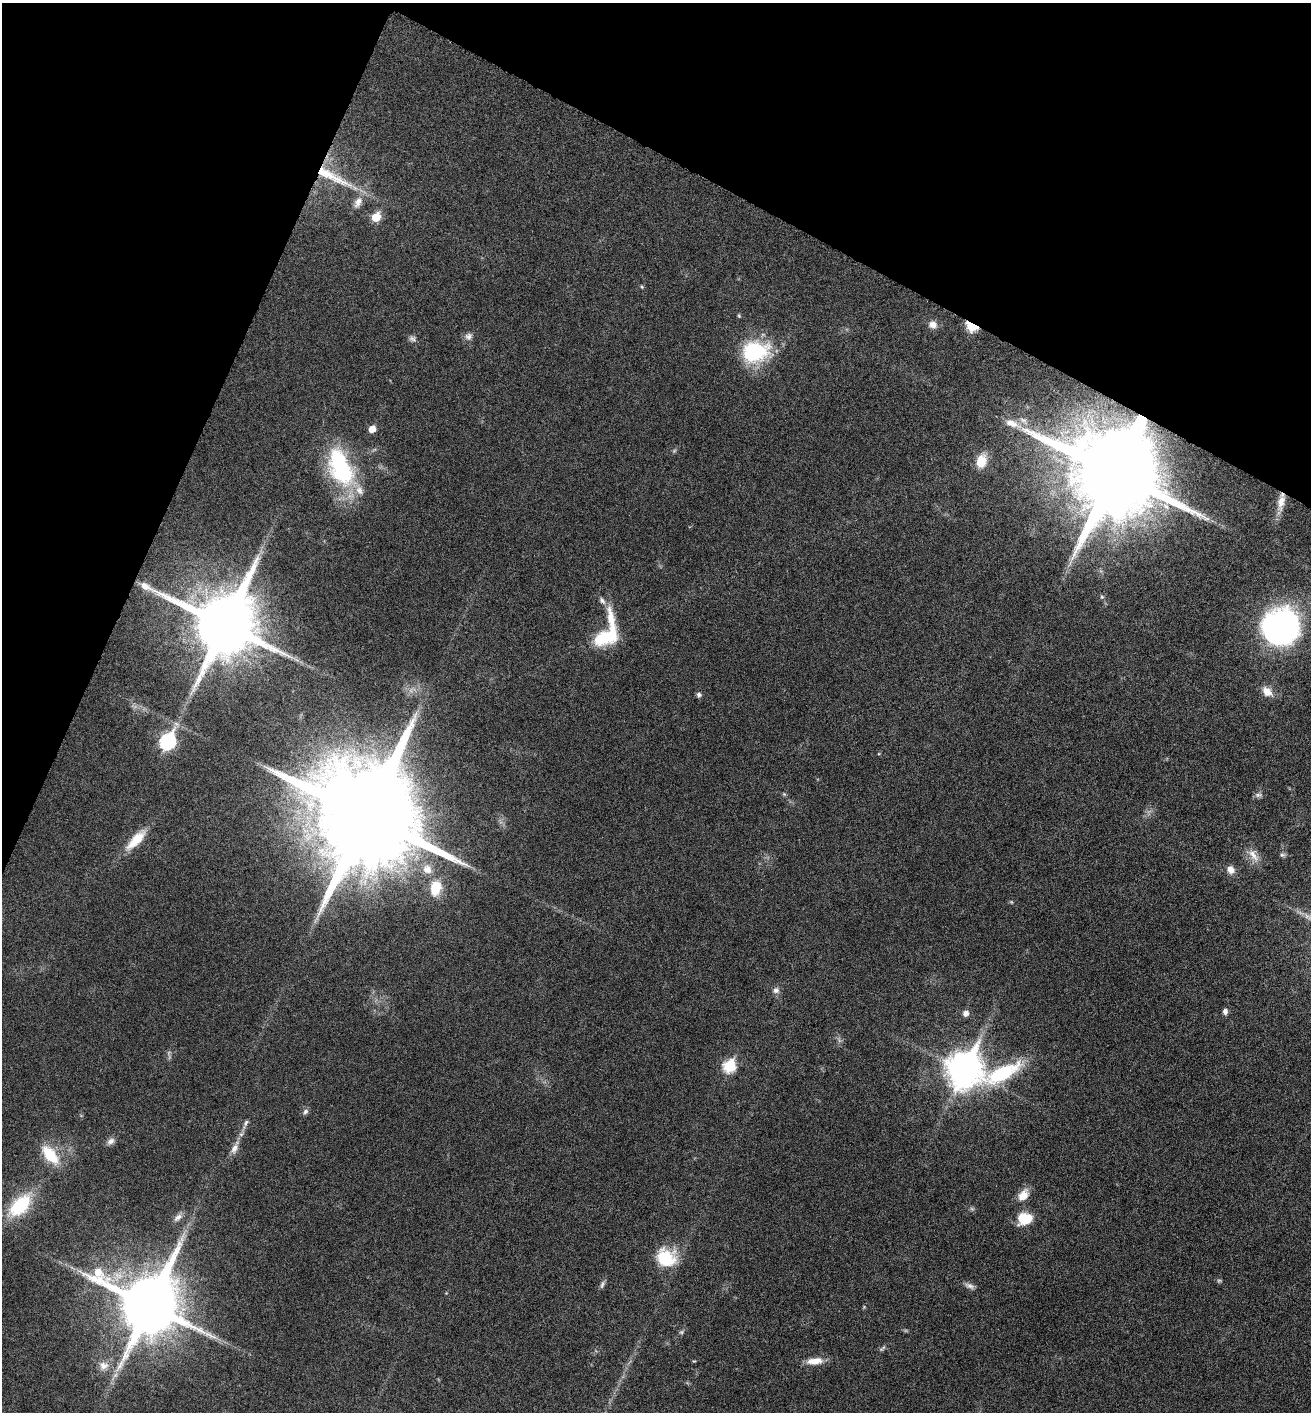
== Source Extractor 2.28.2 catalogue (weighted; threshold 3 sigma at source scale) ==
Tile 2 of 4 x 4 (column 2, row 1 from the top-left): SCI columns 1458-2766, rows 4242-5651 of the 5668 x 5660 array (HDU 1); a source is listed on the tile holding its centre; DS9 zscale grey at full resolution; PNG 1313 x 1414 px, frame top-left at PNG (2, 3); no overlay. Shown black and unused: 22% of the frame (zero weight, under 5 of 9 exposures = <1% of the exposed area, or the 3 px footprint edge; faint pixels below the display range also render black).
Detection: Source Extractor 2.28.2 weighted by HDU 2 'WHT'; one run over the whole footprint, this tile lists its part. Background 0.027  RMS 0.0026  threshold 0.0105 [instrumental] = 3 sigma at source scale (4.09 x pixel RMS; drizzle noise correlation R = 1.36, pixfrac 0.8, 0.05/0.05 arcsec/px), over >= 5 px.
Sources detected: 65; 6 too faint to see at this stretch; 1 inside a brighter object's white glare — not listed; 3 inside a brighter listed object's ellipse — not listed separately; the other 55 listed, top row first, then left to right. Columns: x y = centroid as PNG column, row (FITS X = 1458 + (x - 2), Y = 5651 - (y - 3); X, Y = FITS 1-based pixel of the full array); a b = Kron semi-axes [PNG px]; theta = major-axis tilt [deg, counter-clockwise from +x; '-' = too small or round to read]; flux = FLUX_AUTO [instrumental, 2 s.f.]
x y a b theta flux
332 176 62 12 -27 11
358 202 17 10 63 2.4
376 217 6 5 - 7.6
642 287 5 4 - 0.29
739 316 5 4 - 0.28
933 325 11 10 - 1.8
972 326 6 5 - 20
468 336 11 9 31 1.1
412 339 10 7 -25 0.82
755 352 33 24 11 18
1012 423 21 9 -22 2.9
372 429 6 5 - 2.9
981 461 14 10 73 4.3
341 470 52 27 -60 25
1114 472 23 23 - 5900
1281 502 28 9 77 3.6
1102 597 6 4 -44 0.35
225 624 19 18 - 2500
1280 629 37 34 27 66
607 633 44 22 69 15
1267 692 14 9 -42 2.6
699 695 5 5 - 0.75
168 741 9 7 58 45
784 794 6 4 -45 0.32
1258 795 11 6 -5 0.69
366 816 29 25 -40 9300
136 840 34 11 46 5.7
1253 855 21 9 -53 2.6
1282 855 8 6 12 0.51
427 869 13 12 - 3
1231 870 10 8 -50 1.7
435 888 16 11 81 7.3
776 990 9 8 - 1.1
1225 1011 7 6 - 0.88
966 1013 6 6 - 1.4
729 1066 7 6 - 21
964 1070 13 11 64 470
1002 1073 62 19 22 20
305 1112 8 6 55 0.74
246 1123 13 5 65 0.92
111 1141 11 8 36 1.1
234 1148 16 9 61 1.7
50 1155 24 12 -50 8.4
1023 1195 15 10 49 3.2
20 1206 33 18 45 14
972 1209 7 4 -19 0.41
178 1217 14 7 39 1.3
1024 1219 16 12 13 6.3
666 1258 25 22 -15 9.3
602 1285 12 5 74 0.7
970 1286 14 6 -23 1
149 1305 19 19 - 2100
882 1348 11 4 38 0.51
815 1361 21 8 6 3
103 1366 13 12 - 2.4
Overlapping masked pixels (flux is a lower limit): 4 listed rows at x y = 332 176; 972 326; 1114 472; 225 624